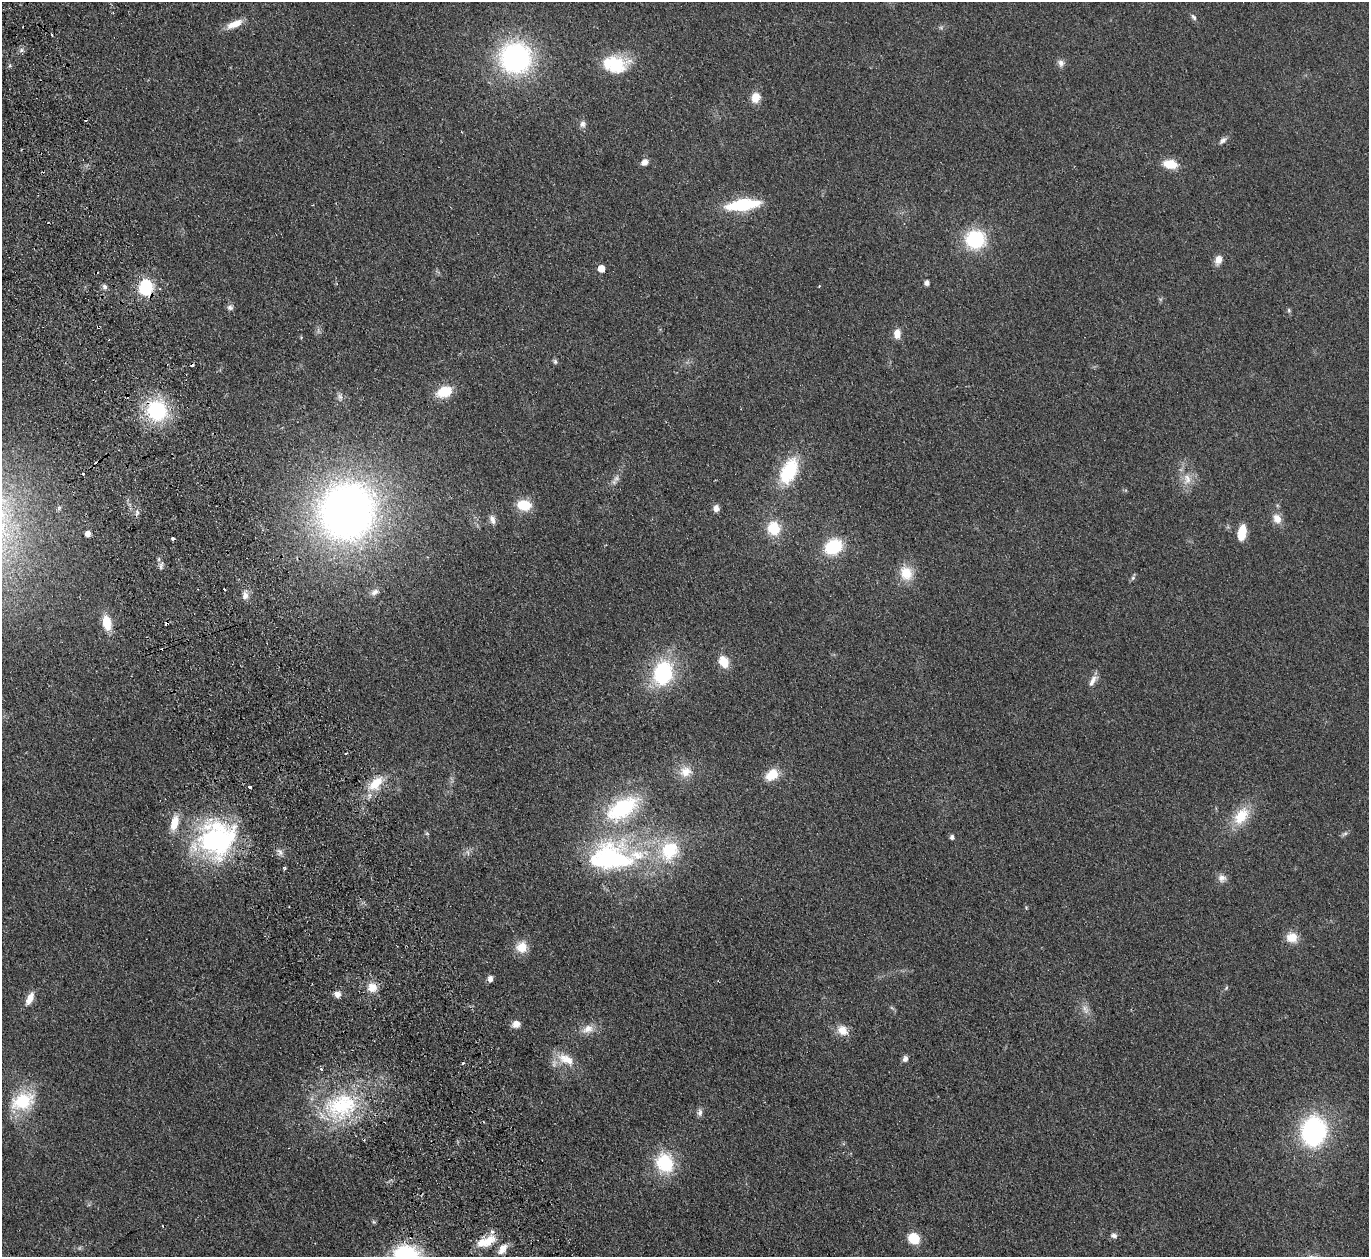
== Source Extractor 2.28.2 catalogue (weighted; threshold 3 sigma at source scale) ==
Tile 11 of 4 x 4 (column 3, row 3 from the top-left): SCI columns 2789-4155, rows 1560-2814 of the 5577 x 5501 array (HDU 1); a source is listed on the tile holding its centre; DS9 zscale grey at full resolution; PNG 1371 x 1259 px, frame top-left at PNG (2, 2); no overlay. Shown black and unused: <1% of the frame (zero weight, under 2 of 3 exposures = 3% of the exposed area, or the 3 px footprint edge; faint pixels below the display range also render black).
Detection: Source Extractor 2.28.2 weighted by HDU 2 'WHT'; one run over the whole footprint, this tile lists its part. Background 0.0847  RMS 0.0093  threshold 0.0421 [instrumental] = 3 sigma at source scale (4.5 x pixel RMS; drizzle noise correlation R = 1.50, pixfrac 1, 0.05/0.05 arcsec/px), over >= 5 px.
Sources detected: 103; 1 too faint to see at this stretch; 1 inside a brighter object's white glare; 9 cosmic-ray / hot-pixel residue — not listed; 3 inside a brighter listed object's ellipse — not listed separately; the other 89 listed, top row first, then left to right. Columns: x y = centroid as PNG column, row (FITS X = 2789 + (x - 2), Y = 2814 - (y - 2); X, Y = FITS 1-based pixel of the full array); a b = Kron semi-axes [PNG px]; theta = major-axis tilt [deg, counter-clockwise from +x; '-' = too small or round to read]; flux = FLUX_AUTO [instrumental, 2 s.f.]
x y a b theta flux
1194 17 10 5 -53 2.3
235 24 19 8 24 12
515 58 30 29 - 160
1061 63 10 8 -69 4.2
615 64 31 20 -4 40
756 97 11 9 72 11
583 124 9 7 -79 3.6
1223 140 12 5 44 3.2
644 162 9 7 39 5
1170 164 14 9 -9 18
743 205 27 9 7 66
975 239 19 17 2 61
1218 260 12 9 71 6.3
601 269 5 5 - 11
927 283 4 4 - 4.1
105 287 7 6 - 2.5
146 287 14 12 88 46
230 307 8 7 - 2.8
1289 310 6 5 - 1.5
98 327 4 3 - 1
897 334 11 8 88 8
301 337 4 4 - 0.93
555 361 7 5 -88 1.8
444 392 19 13 22 21
340 397 11 6 -84 3.1
157 411 19 18 - 77
789 471 33 18 64 47
616 478 10 8 56 4.1
1187 479 17 11 -87 12
524 505 14 11 -11 23
716 508 8 6 -89 5
347 511 46 43 60 680
137 513 12 6 82 3.4
492 519 13 7 -71 4.9
1277 519 13 10 -64 8.4
774 528 14 12 -82 27
1242 532 17 8 80 17
88 534 4 4 - 6.4
173 539 4 3 - 2.1
833 547 16 13 33 47
161 566 11 7 83 3.2
906 573 18 15 -71 19
1133 578 7 5 46 1.9
374 592 11 7 35 4.2
245 595 11 8 86 5.2
107 623 17 10 -79 18
724 662 13 9 -62 15
663 673 25 19 76 79
1093 681 17 7 61 6
686 772 17 14 17 13
772 775 16 12 37 17
376 783 25 12 42 21
250 787 3 3 - 3.2
622 808 40 21 32 84
1241 816 24 15 55 26
427 833 6 4 -1 1.1
1345 834 10 4 22 2
952 837 5 5 - 2.7
216 839 48 44 19 160
280 852 12 5 -56 3.7
468 852 8 3 -71 1.7
637 855 90 35 -32 110
284 868 4 4 - 1.2
1222 878 11 10 - 5.2
1026 908 4 4 - 0.87
1292 937 13 12 - 12
522 947 15 14 - 13
490 979 6 5 - 4.3
372 987 12 11 - 11
1226 988 7 4 47 1.3
337 994 8 7 - 4.9
30 998 16 7 65 9
1085 1009 14 6 -62 5.5
516 1024 9 7 18 6.6
588 1029 15 10 26 8.9
842 1030 15 12 -44 10
566 1059 27 12 -28 18
905 1059 8 6 79 3.3
462 1063 3 2 - 1.8
23 1101 25 17 24 45
340 1106 51 34 18 96
700 1112 10 6 78 3.7
1313 1131 26 21 81 140
665 1163 21 18 -70 49
163 1226 3 2 - 0.64
1114 1235 8 7 - 3.2
914 1239 9 8 - 28
486 1241 29 11 21 19
502 1249 15 8 53 8.5
Overlapping masked pixels (flux is a lower limit): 4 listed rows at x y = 146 287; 98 327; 157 411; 486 1241